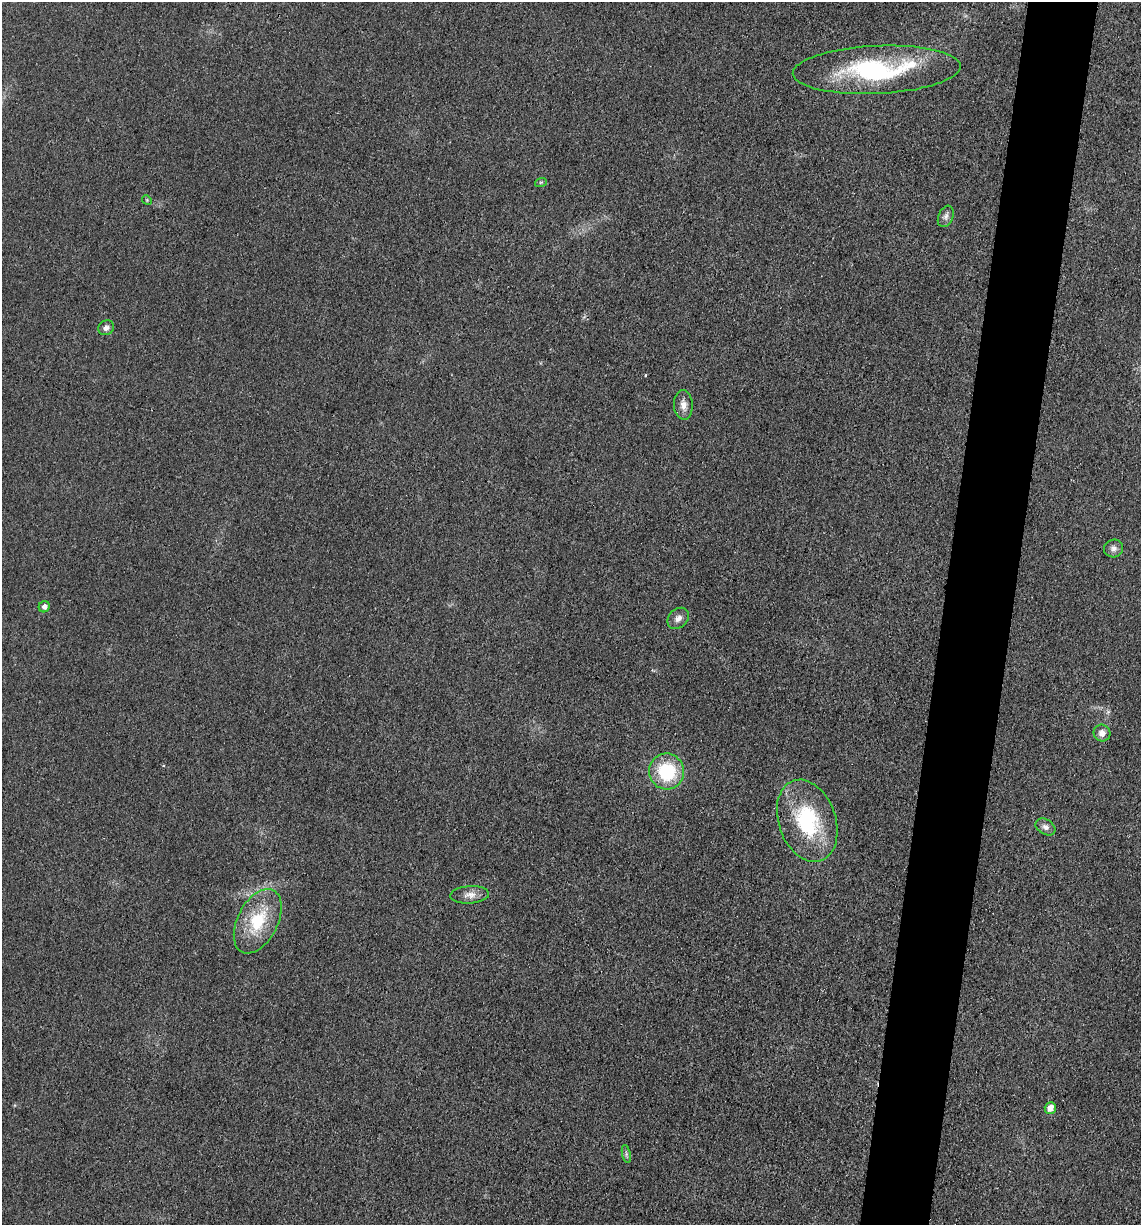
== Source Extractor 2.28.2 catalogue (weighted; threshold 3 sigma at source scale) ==
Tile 10 of 4 x 4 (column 2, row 3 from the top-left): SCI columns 1388-2526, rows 1231-2453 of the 4933 x 4909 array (HDU 1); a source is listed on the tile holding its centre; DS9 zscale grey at full resolution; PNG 1143 x 1227 px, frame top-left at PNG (2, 2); each listed source drawn as its Kron ellipse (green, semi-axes under 4 px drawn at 4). Shown black and unused: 6% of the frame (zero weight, under 3 of 4 exposures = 1% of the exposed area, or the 3 px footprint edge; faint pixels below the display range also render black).
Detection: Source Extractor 2.28.2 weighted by HDU 2 'WHT'; one run over the whole footprint, this tile lists its part. Background 0.0386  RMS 0.0057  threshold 0.0259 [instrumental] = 3 sigma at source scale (4.5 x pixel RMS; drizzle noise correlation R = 1.50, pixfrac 1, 0.05/0.05 arcsec/px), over >= 5 px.
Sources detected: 17; all 17 listed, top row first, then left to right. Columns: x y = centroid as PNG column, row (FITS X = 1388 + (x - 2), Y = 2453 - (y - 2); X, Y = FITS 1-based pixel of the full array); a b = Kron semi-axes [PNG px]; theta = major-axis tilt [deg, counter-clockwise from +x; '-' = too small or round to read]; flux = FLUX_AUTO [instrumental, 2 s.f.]
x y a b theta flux
877 70 84 24 3 80
541 182 6 3 18 0.68
147 200 5 4 - 0.59
946 216 11 7 67 2.3
106 328 8 7 - 2.4
683 405 14 9 -86 4.4
1114 548 9 9 - 2.9
44 607 6 5 - 2.6
678 618 12 9 44 3.5
1102 733 8 8 - 3.6
667 771 18 17 - 34
807 821 42 28 -71 51
1045 827 11 7 -32 2.8
470 895 19 8 3 4.4
258 921 35 20 63 28
1050 1108 6 5 - 4.5
626 1154 9 4 -78 1.3